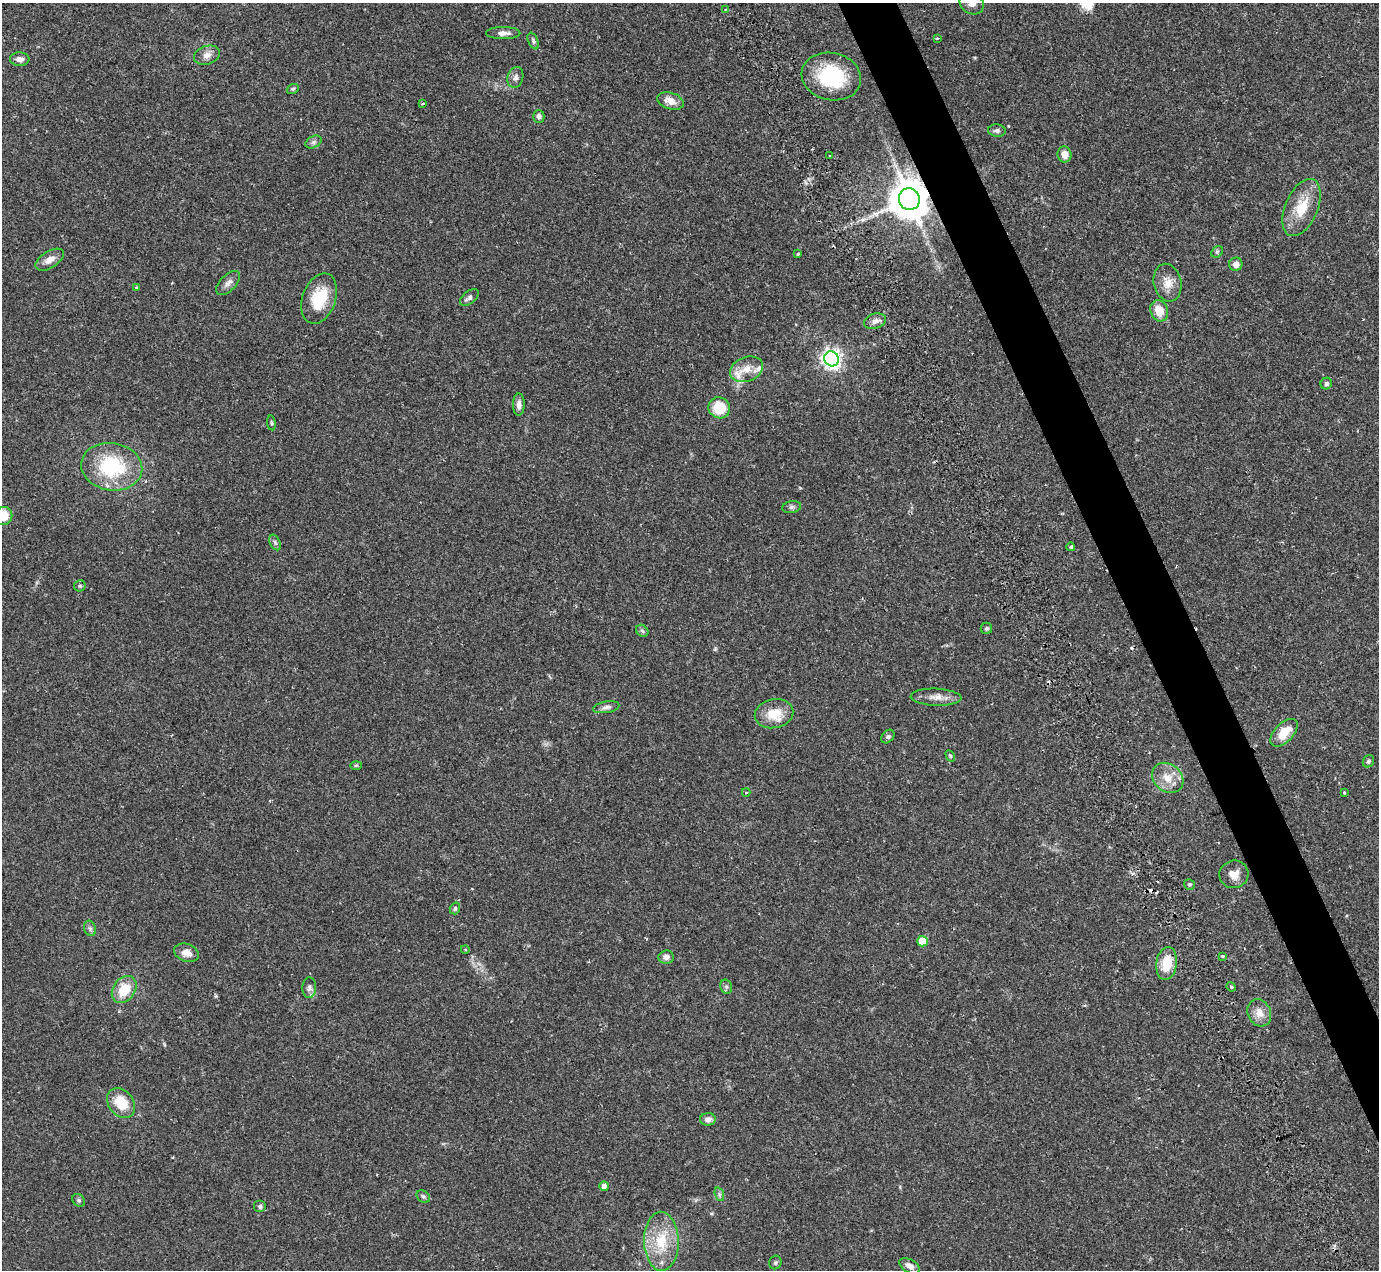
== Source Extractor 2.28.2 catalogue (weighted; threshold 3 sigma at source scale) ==
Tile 6 of 4 x 4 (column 2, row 2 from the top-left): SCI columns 1525-2901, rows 2826-4093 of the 5751 x 5797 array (HDU 1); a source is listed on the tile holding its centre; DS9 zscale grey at full resolution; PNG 1381 x 1272 px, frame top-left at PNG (2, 3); each listed source drawn as its Kron ellipse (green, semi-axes under 4 px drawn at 4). Shown black and unused: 4% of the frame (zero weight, under 2 of 3 exposures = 9% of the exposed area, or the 3 px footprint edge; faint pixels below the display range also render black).
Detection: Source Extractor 2.28.2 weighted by HDU 2 'WHT'; one run over the whole footprint, this tile lists its part. Background 0.0831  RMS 0.0058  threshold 0.0259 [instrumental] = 3 sigma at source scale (4.5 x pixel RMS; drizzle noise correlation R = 1.50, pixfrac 1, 0.05/0.05 arcsec/px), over >= 5 px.
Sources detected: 87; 5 cosmic-ray / hot-pixel residue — neither listed nor drawn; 2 inside a brighter listed object's ellipse — not listed separately; the other 80 listed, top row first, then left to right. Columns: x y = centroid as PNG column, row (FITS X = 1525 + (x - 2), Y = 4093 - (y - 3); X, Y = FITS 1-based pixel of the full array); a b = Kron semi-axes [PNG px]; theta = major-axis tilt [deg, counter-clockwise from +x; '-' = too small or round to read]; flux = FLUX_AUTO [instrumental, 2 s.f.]
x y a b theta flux
972 3 13 10 -35 4.7
726 9 3 2 - 0.48
503 33 17 6 0 3.5
937 39 4 3 - 1.3
533 41 9 5 -66 1.2
207 55 13 9 19 3.8
20 59 10 6 -4 3
831 76 30 23 -12 40
515 77 10 7 73 2.4
293 89 6 4 21 0.84
670 101 13 8 -18 5
422 104 3 2 - 1.1
539 116 6 5 - 1.7
997 131 9 6 -6 1.7
314 142 9 5 27 1.5
1064 154 8 7 - 4.9
830 156 3 2 - 1.1
909 199 11 10 - 1800
1302 207 30 16 66 17
1217 252 6 5 - 0.96
798 254 3 3 - 0.69
50 260 16 8 31 4.5
1236 264 7 6 - 2.7
228 283 15 8 46 3
1167 283 19 13 -78 6.9
136 287 3 3 - 0.9
469 297 11 6 38 2.1
319 299 26 16 70 20
1159 311 11 8 -70 8.4
875 321 11 7 17 2.8
832 359 7 7 - 280
747 369 17 12 21 7.7
1326 384 6 5 - 1.5
519 405 11 6 89 3
719 408 11 10 - 15
271 423 7 3 -82 0.78
112 467 31 23 -10 41
792 507 9 6 9 1.5
3 516 9 8 - 10
275 542 8 5 -63 1.2
1071 547 4 4 - 0.91
80 586 6 5 - 0.94
986 628 6 5 - 0.97
642 631 7 5 -44 1.2
936 697 25 8 -2 5.6
606 707 13 5 9 2.3
774 714 19 14 12 12
1284 733 17 9 46 10
888 737 8 5 48 1.2
950 756 6 4 -60 0.71
1368 761 6 5 - 1.2
356 765 6 4 2 0.74
1168 778 17 13 -39 8.5
746 792 4 4 - 0.62
1344 793 3 3 - 0.89
1234 874 14 13 - 5.1
1189 884 5 5 - 0.94
455 908 6 5 - 1.1
90 928 8 6 -70 1.4
922 941 5 5 - 15
465 949 4 3 - 0.59
186 953 13 8 -20 4.6
1222 956 4 3 - 0.84
666 957 7 6 - 2.4
1167 963 17 10 81 13
726 987 7 5 -68 1.3
1231 987 5 4 - 0.75
309 988 10 7 88 2.5
124 990 15 11 54 14
1259 1013 14 11 -64 5.8
121 1103 16 12 -51 14
708 1119 8 6 3 2.5
604 1186 5 4 - 3.3
719 1194 7 4 -72 1.3
423 1196 7 5 -41 1.2
79 1200 7 5 -46 1.1
260 1206 6 6 - 1.3
661 1241 29 17 -89 21
775 1263 7 6 - 1
910 1266 11 6 -30 3.9
Overlapping masked pixels (flux is a lower limit): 1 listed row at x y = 909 199
Isophote crosses this tile's border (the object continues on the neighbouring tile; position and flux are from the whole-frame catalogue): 2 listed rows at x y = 972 3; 3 516